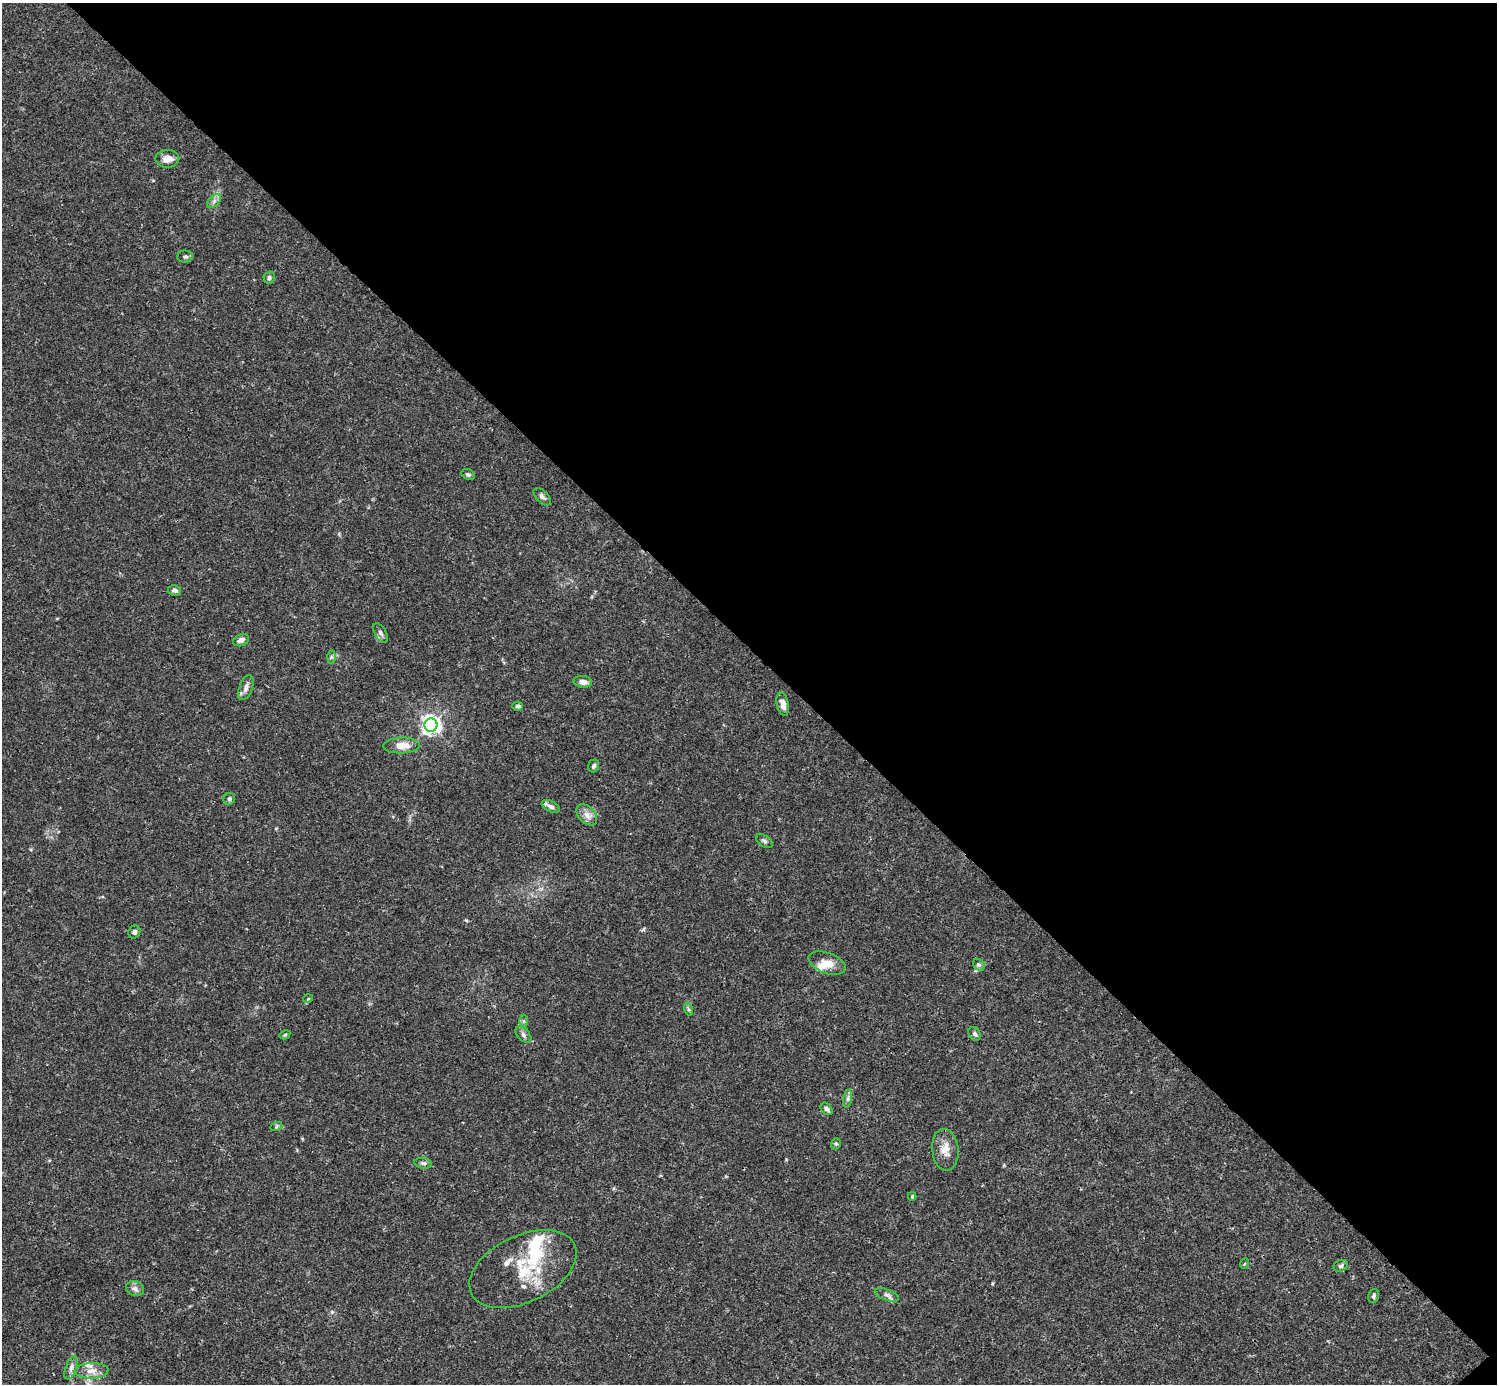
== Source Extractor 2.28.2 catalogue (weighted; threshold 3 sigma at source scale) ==
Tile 8 of 4 x 4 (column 4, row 2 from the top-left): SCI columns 4485-5979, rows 2920-4301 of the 5982 x 5981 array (HDU 1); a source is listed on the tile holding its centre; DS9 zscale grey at full resolution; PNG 1499 x 1386 px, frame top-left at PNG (2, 3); each listed source drawn as its Kron ellipse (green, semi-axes under 4 px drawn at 4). Shown black and unused: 47% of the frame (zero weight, under 3 of 4 exposures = <1% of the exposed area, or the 3 px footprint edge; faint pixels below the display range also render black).
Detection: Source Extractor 2.28.2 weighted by HDU 2 'WHT'; one run over the whole footprint, this tile lists its part. Background 0.0165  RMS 0.0022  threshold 0.00975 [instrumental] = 3 sigma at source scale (4.5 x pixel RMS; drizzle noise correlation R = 1.50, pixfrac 1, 0.05/0.05 arcsec/px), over >= 5 px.
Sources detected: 51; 1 inside a brighter object's white glare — neither listed nor drawn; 5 inside a brighter listed object's ellipse — not listed separately; the other 45 listed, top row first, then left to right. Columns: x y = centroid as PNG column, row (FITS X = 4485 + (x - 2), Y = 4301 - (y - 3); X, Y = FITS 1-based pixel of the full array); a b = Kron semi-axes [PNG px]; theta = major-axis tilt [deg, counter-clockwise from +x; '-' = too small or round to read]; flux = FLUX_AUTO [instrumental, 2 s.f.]
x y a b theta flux
167 159 12 9 1 1.9
214 201 8 5 46 0.66
185 256 7 6 - 0.45
269 278 6 5 - 0.43
468 474 7 5 -26 0.4
542 497 11 6 -46 0.73
175 590 6 5 - 0.7
381 633 11 5 -60 0.74
241 640 8 5 22 1
331 657 6 4 89 0.34
583 682 9 6 -5 1.1
246 687 13 6 71 1
783 704 12 6 -79 1.4
518 706 5 4 - 0.47
431 725 6 6 - 99
401 745 18 8 3 2.7
594 766 6 5 - 0.46
229 799 6 5 - 0.42
551 806 10 5 -27 0.86
587 815 12 8 -46 1.5
764 841 9 5 -33 0.5
134 932 7 6 - 0.67
827 963 19 10 -20 2.4
979 965 6 5 - 0.46
308 999 5 3 - 0.17
688 1009 6 4 -71 0.34
524 1021 6 4 -90 0.35
975 1034 7 5 -56 0.59
285 1035 5 4 - 0.25
523 1035 9 6 -46 0.61
848 1099 9 4 81 0.51
827 1109 7 5 -49 0.61
276 1127 6 4 20 0.29
836 1144 6 4 70 0.32
945 1150 21 13 -84 2.6
423 1163 9 5 -9 0.49
912 1196 4 3 - 0.23
1244 1264 5 3 - 0.2
1341 1266 7 6 - 0.46
523 1269 57 33 26 13
135 1289 9 7 -17 0.91
887 1295 13 5 -20 0.79
1373 1296 7 5 76 0.44
71 1368 12 5 71 0.87
92 1371 17 8 3 1.8